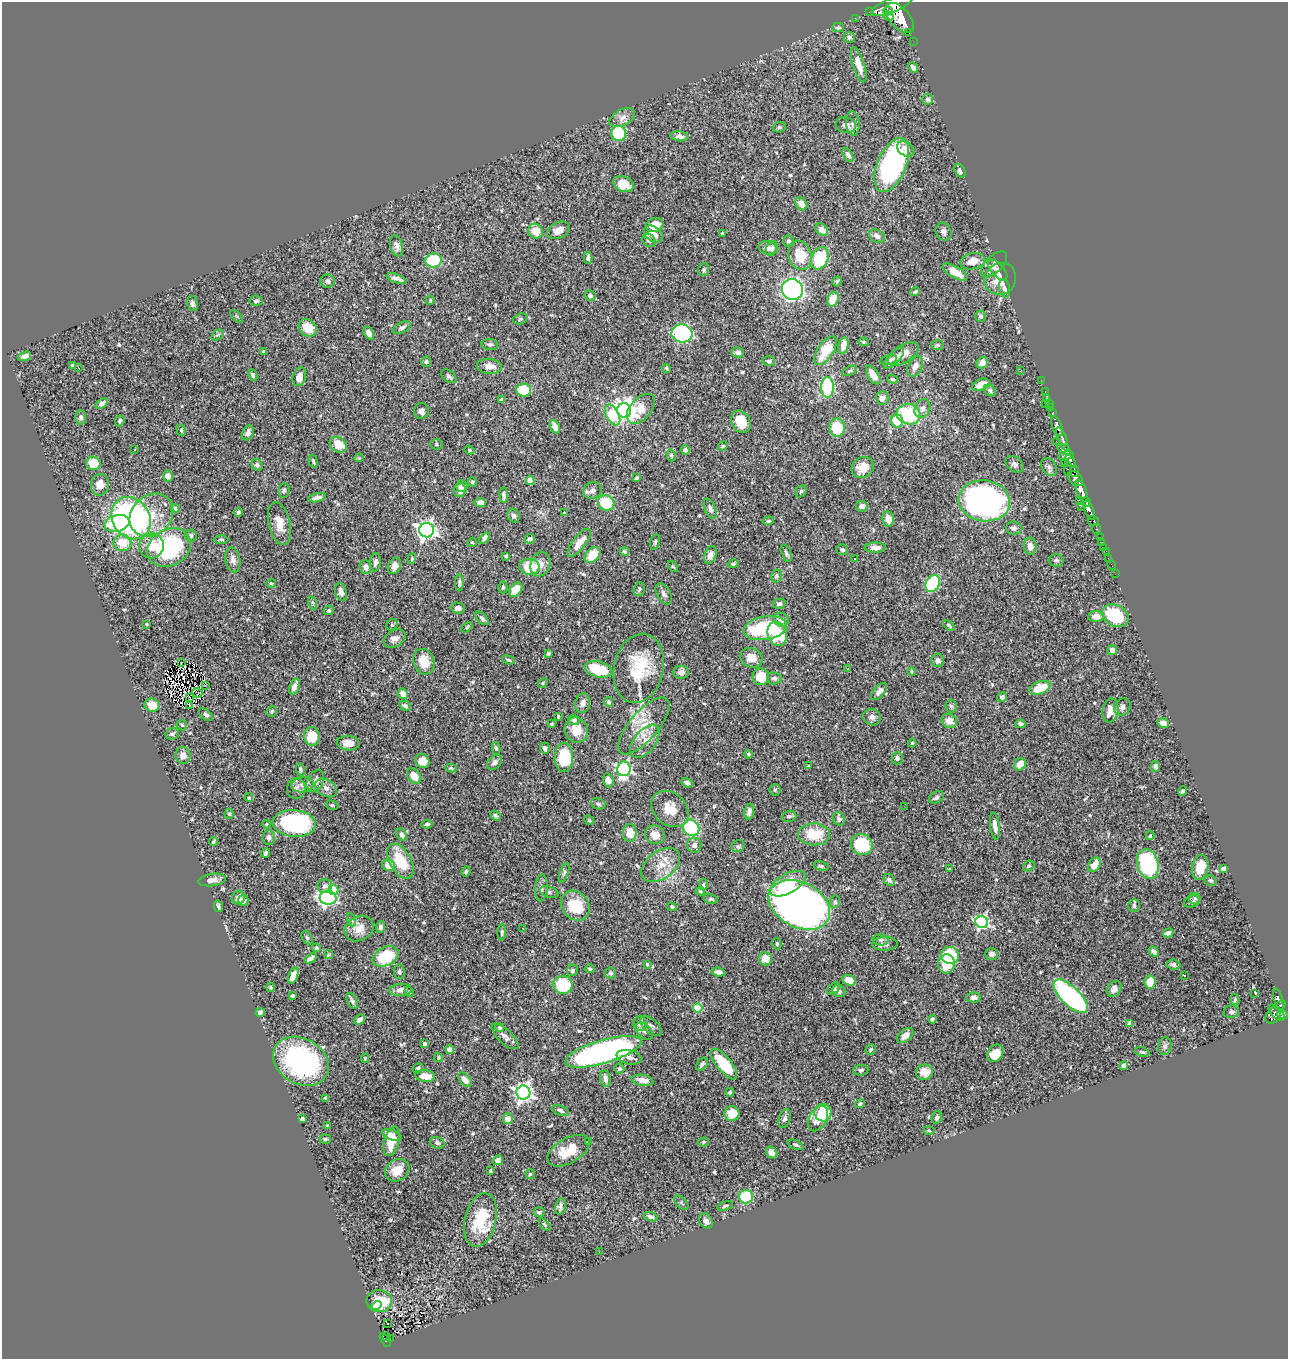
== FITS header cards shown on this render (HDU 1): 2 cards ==
NAXIS1  =                 1286
NAXIS2  =                 1357

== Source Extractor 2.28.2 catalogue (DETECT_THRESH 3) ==
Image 1286 x 1357 px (HDU 1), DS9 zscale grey, 1 PNG px = 1 image px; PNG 1290 x 1361 px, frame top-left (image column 1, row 1357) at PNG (2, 2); each listed source drawn as its Kron ellipse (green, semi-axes under 4 px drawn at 4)
Background 1.02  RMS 0.023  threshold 0.0684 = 3 sigma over >= 5 px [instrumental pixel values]
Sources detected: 579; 2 with non-positive FLUX_AUTO (blend fragments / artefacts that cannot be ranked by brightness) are neither listed nor drawn; of the other 577, the 500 brightest by FLUX_AUTO listed and drawn (77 fainter detections omitted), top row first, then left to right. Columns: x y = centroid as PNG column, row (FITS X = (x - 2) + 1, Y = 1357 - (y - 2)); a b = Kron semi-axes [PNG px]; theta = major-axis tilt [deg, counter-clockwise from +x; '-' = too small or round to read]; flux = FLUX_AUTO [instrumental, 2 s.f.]
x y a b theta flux
892 5 22 7 22 5300
888 11 4 3 - 880
869 12 2 2 - 14
889 16 5 4 - 700
855 18 2 2 - 10
900 18 18 10 -48 6600
838 28 6 5 - 3.2
909 32 3 3 - 94
849 37 5 5 - 3.4
913 42 2 2 - 12
859 65 18 6 -73 17
913 67 5 3 - 5.9
928 99 5 5 - 4.3
622 118 14 8 29 10
853 123 12 6 -83 8
846 125 10 8 -14 7.6
779 127 6 5 - 2.6
619 134 7 7 - 77
680 136 9 5 -6 6.5
906 149 9 6 -36 8.7
848 155 8 4 -59 5.5
892 165 28 14 67 300
960 171 7 5 -63 4.6
623 184 10 7 -24 21
801 204 7 5 -55 9.4
655 225 9 6 17 19
558 230 12 8 25 14
822 230 7 5 -44 11
535 231 7 7 - 27
944 232 9 7 -61 6.1
722 233 3 3 - 2.8
653 234 10 7 -35 11
877 236 8 6 -31 7.2
649 240 7 6 - 4.6
789 241 5 5 - 3
397 246 11 6 -76 8
767 248 9 6 -12 8.3
772 248 8 5 67 5.6
800 255 15 11 -71 38
588 258 6 4 88 5.6
820 258 12 8 66 90
433 260 8 7 - 71
973 261 12 8 13 21
994 264 16 8 44 9.4
704 270 6 5 - 2.8
998 270 13 6 -49 6.8
955 272 14 5 -29 22
397 279 10 4 -19 7.4
1000 279 16 15 - 25
328 281 7 6 - 4.8
837 281 5 3 - 2.4
1005 288 9 5 -76 6.1
792 290 11 10 - 550
915 292 5 3 - 3
590 295 5 5 - 4.3
833 299 8 5 62 20
430 300 4 3 - 1.8
256 301 6 5 - 3.3
192 303 8 5 -78 4.8
237 316 8 3 -45 1.8
980 316 5 5 - 3.3
520 319 7 5 18 3
308 328 10 8 -44 30
402 328 9 5 29 6.1
369 333 7 4 -57 7
682 333 10 9 - 250
217 335 7 4 34 2.4
864 342 5 4 - 2.6
490 344 8 5 -5 3.9
937 345 6 5 - 3.1
843 346 8 5 77 13
826 351 16 8 57 43
264 352 4 3 - 3.2
738 352 6 5 - 5.9
903 354 17 8 32 16
25 356 7 4 19 6.8
894 358 13 5 47 5.7
888 360 9 4 13 2.9
769 361 6 5 - 4.2
426 362 5 5 - 3
982 363 6 5 - 11
72 365 4 3 - 2.2
489 366 13 7 -6 13
78 367 3 2 - 34
915 367 11 7 64 9.2
667 368 4 3 - 2.5
1021 370 3 2 - 1.9
849 371 8 4 26 2.7
253 375 6 4 -65 3.3
873 375 10 5 -57 12
449 376 8 5 -39 4.3
299 377 9 6 73 14
892 379 5 4 - 2.2
1041 381 3 2 - 25
981 385 9 5 26 18
828 387 10 6 90 130
524 390 7 6 - 47
990 390 6 5 - 3
1045 392 3 2 - 22
882 398 7 6 - 7.9
1047 398 2 2 - 14
501 400 4 3 - 4.2
1045 403 3 2 - 77
102 404 7 4 36 8
1050 404 3 2 - 38
922 408 9 7 64 7.6
1050 408 3 2 - 32
641 409 17 10 48 27
624 410 7 7 - 1300
421 411 8 7 - 6.7
1053 413 3 3 - 56
909 414 12 10 -16 89
612 415 11 6 -62 64
81 417 7 5 -86 4.7
120 421 6 4 69 3.7
897 421 6 6 - 38
741 422 11 9 -58 35
1057 426 10 5 -71 1900
555 427 7 4 -67 12
837 428 9 8 - 45
181 430 6 4 -74 2.4
248 433 8 5 64 7
1062 439 12 4 -69 1500
1056 441 2 2 - 11
437 444 6 5 - 2.7
338 445 9 7 -38 25
723 446 5 4 - 1.8
134 449 3 2 - 2.8
1064 449 8 4 -34 610
470 450 5 3 - 1.9
685 450 5 4 - 4.1
671 455 6 4 -72 2.5
1066 455 8 3 9 640
359 458 4 4 - 1.9
313 461 6 3 -74 2.4
1070 461 7 4 -53 800
93 463 7 6 - 37
1015 464 10 7 -38 5.5
1065 464 2 2 - 20
257 465 6 5 - 4
863 467 11 10 - 18
1049 467 10 7 -55 5.1
1068 469 7 4 88 250
1075 471 6 4 -82 590
168 476 5 5 - 10
636 478 3 3 - 2.8
1076 479 8 6 -41 1500
530 481 4 4 - 33
473 482 4 4 - 2.3
100 485 11 9 81 15
462 486 5 5 - 7.7
284 490 7 5 88 3.1
460 490 7 6 - 14
593 490 9 8 - 7.7
801 491 6 5 - 2.3
1081 491 12 5 -70 3600
504 495 8 4 -84 5
317 498 9 4 14 6.3
1080 500 3 2 - 100
984 501 26 20 -8 490
1087 502 5 3 - 660
480 503 5 4 - 7.3
606 503 8 7 - 66
862 506 5 5 - 8.3
1081 506 3 2 - 35
175 508 4 4 - 5.1
710 509 11 5 -68 5.8
1089 510 10 4 -68 1700
238 512 4 3 - 3.2
564 513 3 3 - 2
151 515 24 19 42 59
513 516 7 5 -59 4.6
131 518 22 18 -57 380
888 519 7 5 -81 16
768 521 5 4 - 2.6
1093 521 6 4 -21 350
117 523 13 8 12 93
279 524 22 10 -76 24
1014 528 7 6 - 5.1
1096 529 5 3 - 190
427 530 7 7 - 730
191 536 6 6 - 4
485 538 6 4 52 5.9
1100 538 3 3 - 46
221 539 7 4 0 2.2
530 539 5 4 - 4
472 542 5 4 - 1.9
655 542 8 4 76 2.8
1102 542 2 2 - 8.7
122 543 9 8 - 31
579 543 17 6 52 17
151 546 13 12 - 29
1030 546 8 6 -84 9.9
169 547 23 18 29 180
1104 547 3 2 - 25
875 548 11 5 1 10
842 550 6 5 - 4
1106 551 2 2 - 5.9
624 552 5 4 - 3.4
786 553 9 4 -69 3.5
592 555 9 6 46 34
710 555 9 5 70 9.9
506 556 3 3 - 2
854 558 3 3 - 3.3
1108 558 2 2 - 8.5
412 559 5 4 - 1.8
233 560 13 7 -79 8.5
1056 560 7 6 - 4.1
375 562 9 5 84 6.1
540 564 12 9 69 11
733 564 5 4 - 2.6
1112 565 5 2 - 11
394 566 8 6 65 10
673 566 6 4 -53 2
366 567 7 6 - 9.1
529 567 10 8 -2 44
1115 574 2 2 - 11
776 576 6 5 - 3.5
271 583 5 3 - 1.8
459 583 8 3 -89 3.4
933 584 9 6 60 130
503 587 6 4 -89 2.2
639 589 7 5 74 3
516 590 8 5 51 24
341 592 9 6 -73 8.8
664 594 11 6 -60 5.4
313 603 7 4 -71 2.1
779 604 6 5 - 4
458 608 7 5 -2 6.6
329 610 5 4 - 2.7
1096 616 7 5 -5 15
1115 616 14 10 -30 94
482 618 8 4 -47 4.2
781 620 7 6 - 8.8
146 624 3 3 - 2.7
392 625 6 5 - 2.7
949 625 6 3 -40 2.8
467 627 6 4 45 1.8
765 628 22 11 9 110
777 634 12 9 -69 68
395 639 12 8 32 9.1
1112 650 5 5 - 7.6
548 653 3 3 - 2.6
751 658 11 9 -25 17
508 660 6 4 -18 2.6
938 660 7 6 - 4.9
181 662 3 2 - 1.8
424 662 13 10 -72 28
639 668 35 24 77 71
598 669 14 8 -14 57
848 669 3 2 - 1.8
681 672 8 6 -8 7.9
911 672 4 4 - 1.8
761 677 8 8 - 32
774 678 7 6 - 4.9
543 683 5 4 - 2.1
205 685 3 2 - 2.3
294 686 8 4 70 12
1040 688 11 6 21 37
879 691 10 5 49 7.9
197 693 5 2 - 2
403 694 5 5 - 12
1002 697 5 4 - 4.5
190 698 3 2 - 2
608 702 5 4 - 3.3
583 703 10 7 81 7.7
152 705 7 6 - 23
189 705 3 2 - 2
405 706 6 4 -29 4.2
951 706 7 5 -83 3
1122 707 9 7 54 6.1
1111 710 12 8 82 20
272 711 5 5 - 2.7
206 715 8 5 -43 4
558 716 3 3 - 1.8
872 717 9 8 - 6.3
574 720 6 5 - 5.5
949 721 8 6 -31 14
1163 723 6 5 - 12
552 724 3 3 - 2
1020 724 5 4 - 4.6
182 725 5 5 - 2.2
644 726 35 14 49 42
576 730 13 11 -62 24
172 734 7 5 15 4.3
312 736 9 8 - 37
645 741 19 10 52 20
348 743 11 7 -5 13
912 743 4 4 - 1.8
496 748 6 4 -80 3.1
545 748 5 5 - 5.3
748 754 4 4 - 2.7
183 755 8 7 - 11
564 757 14 9 88 67
897 758 6 5 - 4.4
422 761 7 7 - 18
494 762 8 6 44 6.3
1020 764 6 5 - 19
809 766 4 3 - 2.4
1155 766 5 4 - 5
451 768 6 4 -13 2.2
624 769 7 6 - 310
300 770 6 4 -76 3.5
414 776 8 6 -52 23
608 780 7 5 -78 9.7
315 781 12 8 64 8.1
687 783 6 4 -31 3.8
303 785 11 7 8 8.3
296 788 10 9 - 7.5
326 788 12 8 -34 7.3
775 790 5 5 - 2.8
1182 791 5 3 - 3.5
936 797 8 5 30 5.6
249 798 4 4 - 2.2
598 804 7 5 -19 3.9
332 805 6 4 -15 2.1
904 806 2 2 - 2.6
670 809 20 16 -42 28
749 811 8 5 82 6.3
229 814 5 4 - 2.3
496 816 6 4 -36 2.8
789 816 7 5 17 4.2
839 819 6 6 - 5.8
589 820 5 4 - 1.9
294 823 22 13 -5 180
266 824 4 3 - 2
427 824 5 4 - 3
995 826 13 5 -83 10
691 828 8 7 - 140
630 833 9 7 86 22
814 834 16 11 -2 45
402 835 6 4 -58 7.4
655 835 10 9 - 16
1150 836 4 3 - 2.1
269 837 7 6 - 5.8
213 842 4 3 - 2.5
862 844 11 10 - 67
694 845 7 7 - 7.3
738 846 7 5 27 3
266 853 5 3 - 2.9
400 861 19 10 -60 52
1148 864 15 10 -73 210
389 865 6 5 - 17
661 865 22 13 36 28
1094 865 8 5 56 19
821 866 7 4 -8 3.1
1029 866 6 5 - 2.9
1200 867 12 8 79 26
949 869 3 3 - 1.8
1223 869 4 4 - 12
466 871 5 4 - 2.5
564 873 10 4 71 3.2
212 880 14 6 9 9.5
889 880 6 5 - 4.5
1211 880 6 5 - 2.4
788 884 19 9 29 49
703 885 6 4 -88 2.1
325 886 7 7 - 5
541 888 13 6 86 6.1
334 890 5 5 - 46
700 891 5 4 - 2.4
549 892 9 5 -17 4
238 897 7 6 - 8.4
328 898 8 6 -4 320
711 899 7 5 -14 2.8
1195 899 6 6 - 2.8
243 901 5 5 - 5.8
835 902 6 5 - 2.9
1192 902 8 5 20 3.5
799 905 32 22 -27 940
1134 905 7 5 88 4.2
218 906 6 3 -77 3.5
575 906 16 13 -54 53
672 907 5 4 - 2.9
352 920 6 4 -70 2.5
982 922 6 6 - 290
381 927 6 4 83 5.1
359 928 15 12 28 19
523 928 3 2 - 2.6
502 932 8 4 87 3.2
1168 933 5 4 - 7.2
307 938 7 5 -63 2.9
881 940 7 6 - 4
777 944 6 4 -79 2
885 944 12 7 3 6.8
316 948 4 4 - 3.3
1154 951 5 4 - 4.7
992 954 6 6 - 5.2
329 955 4 3 - 2.1
950 955 9 8 - 82
385 956 14 9 26 75
311 958 6 4 37 7.7
765 959 6 6 - 19
647 964 3 3 - 2.3
946 964 9 8 - 32
1173 965 7 5 -7 4
590 969 5 4 - 2.3
572 970 6 5 - 3.4
399 972 7 5 -84 3.7
718 972 7 4 -7 7.8
610 973 5 5 - 3.2
1185 975 3 2 - 2.1
293 976 8 4 68 12
849 980 7 5 -20 19
1150 982 6 5 - 23
563 985 9 9 - 67
270 987 4 4 - 2.2
833 989 7 5 41 4.6
1114 989 8 6 51 6.8
401 990 11 6 4 10
839 991 6 6 - 4.2
409 992 5 4 - 2
1255 993 4 2 - 4.7
293 996 4 3 - 3
1071 996 22 9 -44 360
973 997 7 5 -1 7.1
1235 1000 5 4 - 2.6
1278 1000 12 4 -73 270
352 1001 8 5 -64 3.6
1280 1005 6 3 40 280
698 1008 4 4 - 67
260 1012 4 4 - 3.9
1231 1012 8 6 11 3.4
1277 1013 10 5 -45 470
1283 1014 5 4 - 550
1273 1015 9 6 51 540
932 1019 4 3 - 4.2
359 1020 6 4 41 7.2
640 1024 7 7 - 8.8
1130 1024 4 4 - 16
651 1026 13 7 -42 6.9
500 1028 4 4 - 5.9
644 1031 10 6 -43 5.3
905 1035 9 6 40 11
505 1036 17 7 -43 8.6
425 1044 4 3 - 8.8
1165 1046 9 6 83 4.6
871 1049 5 5 - 2.2
450 1050 4 4 - 11
603 1052 40 11 16 530
1142 1052 7 4 -17 2.4
995 1053 9 7 54 21
629 1057 13 7 -12 8.1
365 1058 5 4 - 1.9
438 1058 4 3 - 1.9
301 1061 29 22 -30 260
702 1064 7 5 53 4.8
724 1064 19 7 -51 53
1123 1066 4 4 - 8.5
418 1068 6 5 - 3.1
619 1069 5 5 - 3.6
861 1070 7 5 7 3.7
924 1072 8 7 - 20
425 1076 10 6 -8 22
605 1079 8 5 -81 8.2
465 1080 8 5 -48 12
642 1080 11 5 -9 13
730 1092 4 3 - 3.1
523 1093 7 7 - 730
325 1098 4 3 - 1.9
860 1104 5 4 - 2.8
560 1110 9 5 -20 5.5
823 1113 8 8 - 66
732 1114 7 7 - 25
785 1118 10 5 72 5.1
937 1118 6 5 - 3.9
302 1119 4 4 - 5.4
508 1119 5 5 - 15
818 1119 13 8 62 22
327 1126 4 3 - 2
929 1131 5 3 - 2
392 1135 10 5 -20 13
325 1139 6 4 5 2.2
392 1141 15 7 74 32
588 1142 4 3 - 2.2
704 1142 5 4 - 2.1
437 1143 7 5 -16 4.3
796 1145 8 4 -21 2.8
569 1151 23 12 30 42
772 1153 6 5 - 9
498 1160 5 5 - 5.3
397 1170 13 10 31 20
490 1171 3 2 - 2
530 1174 5 4 - 1.8
746 1197 7 6 - 110
681 1203 8 5 -45 2.7
560 1206 8 5 80 5.6
725 1206 8 3 18 2.6
539 1212 6 5 - 3.1
651 1217 7 4 -18 5.4
480 1220 27 15 76 66
706 1221 8 6 -58 6.9
545 1225 7 4 -48 2.4
599 1252 2 2 - 3.9
379 1301 13 11 1 66
376 1306 5 4 - 12
388 1324 3 2 - 3.6
387 1336 3 3 - 21
390 1339 3 2 - 22
385 1340 8 4 -60 130
At the frame edge (FLAGS 8, measured only in part): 1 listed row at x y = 892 5
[77 fainter detections neither listed nor drawn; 2 non-positive-flux detections neither listed nor drawn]